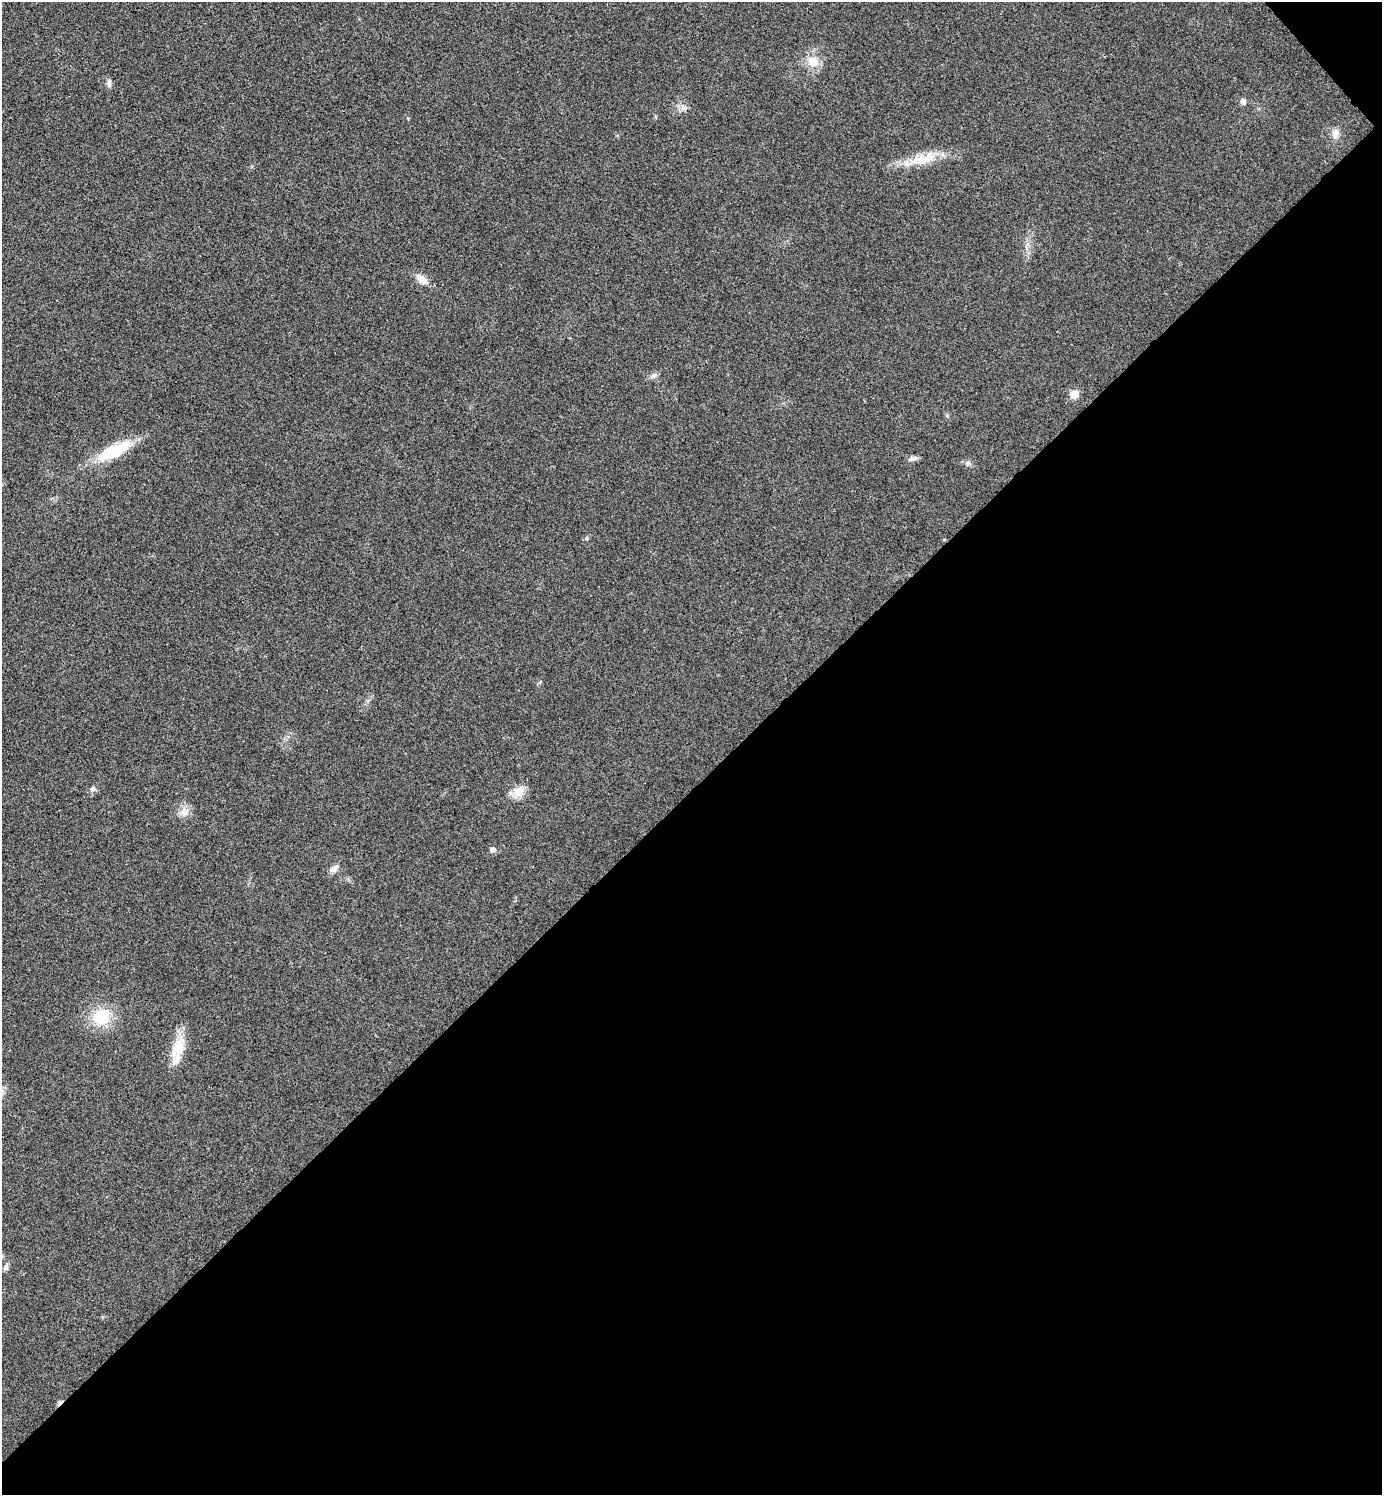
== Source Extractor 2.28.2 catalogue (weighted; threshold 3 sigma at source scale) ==
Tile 12 of 4 x 4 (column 4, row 3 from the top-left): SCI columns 4441-5820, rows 1497-2989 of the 5980 x 5981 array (HDU 1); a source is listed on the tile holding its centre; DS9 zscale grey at full resolution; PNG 1384 x 1497 px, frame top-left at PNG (2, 2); no overlay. Shown black and unused: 48% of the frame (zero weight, under 3 of 4 exposures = <1% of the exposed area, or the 3 px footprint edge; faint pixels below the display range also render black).
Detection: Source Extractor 2.28.2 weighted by HDU 2 'WHT'; one run over the whole footprint, this tile lists its part. Background 0.0285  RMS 0.0054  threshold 0.0241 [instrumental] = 3 sigma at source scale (4.5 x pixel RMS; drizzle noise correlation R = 1.50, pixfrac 1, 0.05/0.05 arcsec/px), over >= 5 px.
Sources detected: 20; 1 cosmic-ray / hot-pixel residue — not listed; the other 19 listed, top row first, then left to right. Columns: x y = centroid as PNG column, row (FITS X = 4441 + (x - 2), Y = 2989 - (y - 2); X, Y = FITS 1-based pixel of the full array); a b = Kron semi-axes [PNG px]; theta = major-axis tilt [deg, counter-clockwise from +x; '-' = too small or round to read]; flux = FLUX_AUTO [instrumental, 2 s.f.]
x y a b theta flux
813 62 13 11 -31 8.1
109 83 12 5 -87 1.8
1243 102 6 5 - 2.2
684 108 10 6 10 2.1
1335 134 11 9 84 3.6
920 160 23 12 -4 10
422 279 15 9 -37 4.7
1074 394 6 6 - 9.3
115 451 41 13 27 24
913 458 11 5 5 1.7
968 463 6 5 - 1
92 789 8 6 36 1.5
518 791 16 12 37 6
184 812 14 8 -78 3.8
492 850 6 6 - 1.9
334 869 14 7 31 2.6
101 1017 16 14 42 20
178 1048 28 16 60 12
6 1267 10 6 70 1.7